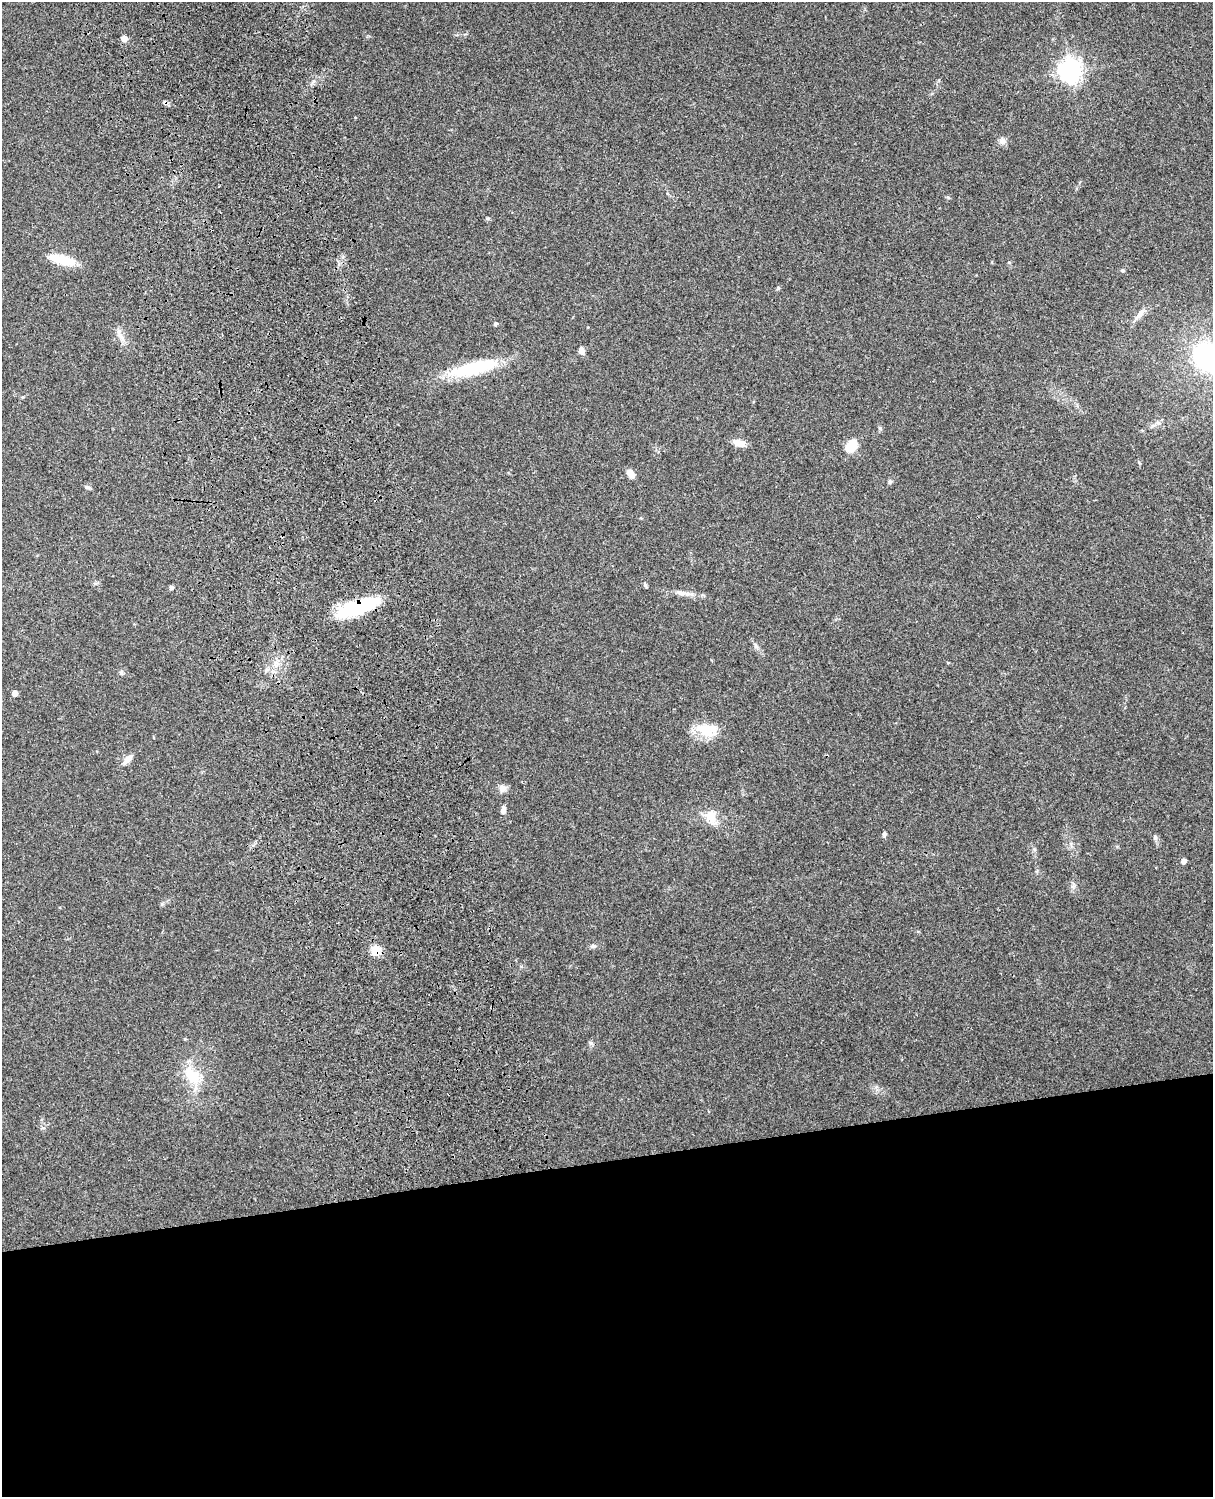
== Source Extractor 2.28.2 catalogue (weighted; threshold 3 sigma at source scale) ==
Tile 11 of 4 x 3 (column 3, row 3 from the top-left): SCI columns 2543-3753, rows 165-1659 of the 5086 x 4927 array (HDU 1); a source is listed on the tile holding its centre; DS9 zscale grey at full resolution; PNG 1215 x 1499 px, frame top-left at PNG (2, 2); no overlay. Shown black and unused: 23% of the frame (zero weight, under 3 of 4 exposures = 6% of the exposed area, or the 3 px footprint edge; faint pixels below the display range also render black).
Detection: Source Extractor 2.28.2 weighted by HDU 2 'WHT'; one run over the whole footprint, this tile lists its part. Background 0.203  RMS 0.0081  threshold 0.0365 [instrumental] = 3 sigma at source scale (4.5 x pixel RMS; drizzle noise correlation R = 1.50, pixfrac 1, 0.05/0.05 arcsec/px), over >= 5 px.
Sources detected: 37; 1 inside a brighter object's white glare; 1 cosmic-ray / hot-pixel residue — not listed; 1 inside a brighter listed object's ellipse — not listed separately; the other 34 listed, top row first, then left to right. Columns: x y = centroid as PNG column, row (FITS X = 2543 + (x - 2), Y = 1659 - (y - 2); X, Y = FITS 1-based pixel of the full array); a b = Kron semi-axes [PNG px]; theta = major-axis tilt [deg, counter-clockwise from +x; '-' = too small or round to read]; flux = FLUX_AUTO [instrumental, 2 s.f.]
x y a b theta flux
124 39 6 6 - 5.3
1070 70 8 8 - 500
1002 141 9 9 - 3.4
64 260 22 14 -18 16
1122 270 5 4 - 1.4
1140 314 19 6 51 5.3
495 324 4 4 - 1.7
121 336 11 6 -46 4.2
581 350 8 6 -83 3.8
1208 357 18 15 -45 180
473 368 62 15 13 48
739 443 15 8 -16 6.7
851 446 15 12 58 13
631 474 9 6 -47 6.2
890 482 6 5 - 1.4
87 487 8 5 -15 1.6
171 588 5 5 - 1.5
682 593 24 6 -11 6.5
357 607 37 12 19 70
121 673 7 5 -88 1.6
15 693 4 4 - 5.6
706 731 29 16 -27 18
128 759 15 6 43 4.8
503 788 9 9 - 4.4
503 810 10 6 74 2.9
711 817 22 13 -75 12
884 834 6 5 - 1.6
1155 837 7 5 -75 1.9
1183 861 5 5 - 3.5
162 904 5 5 - 1.2
594 946 7 5 -1 1.7
375 950 14 11 -69 9.2
590 1043 7 5 -27 1.7
192 1075 29 18 -48 22
Overlapping masked pixels (flux is a lower limit): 2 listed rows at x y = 357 607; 375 950
Isophote crosses this tile's border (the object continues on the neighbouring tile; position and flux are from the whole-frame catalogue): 1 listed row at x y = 1208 357
Unlisted compact peaks at least as high as the median listed source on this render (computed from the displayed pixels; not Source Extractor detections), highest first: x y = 778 288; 880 428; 1034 849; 487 218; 1009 262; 948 197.